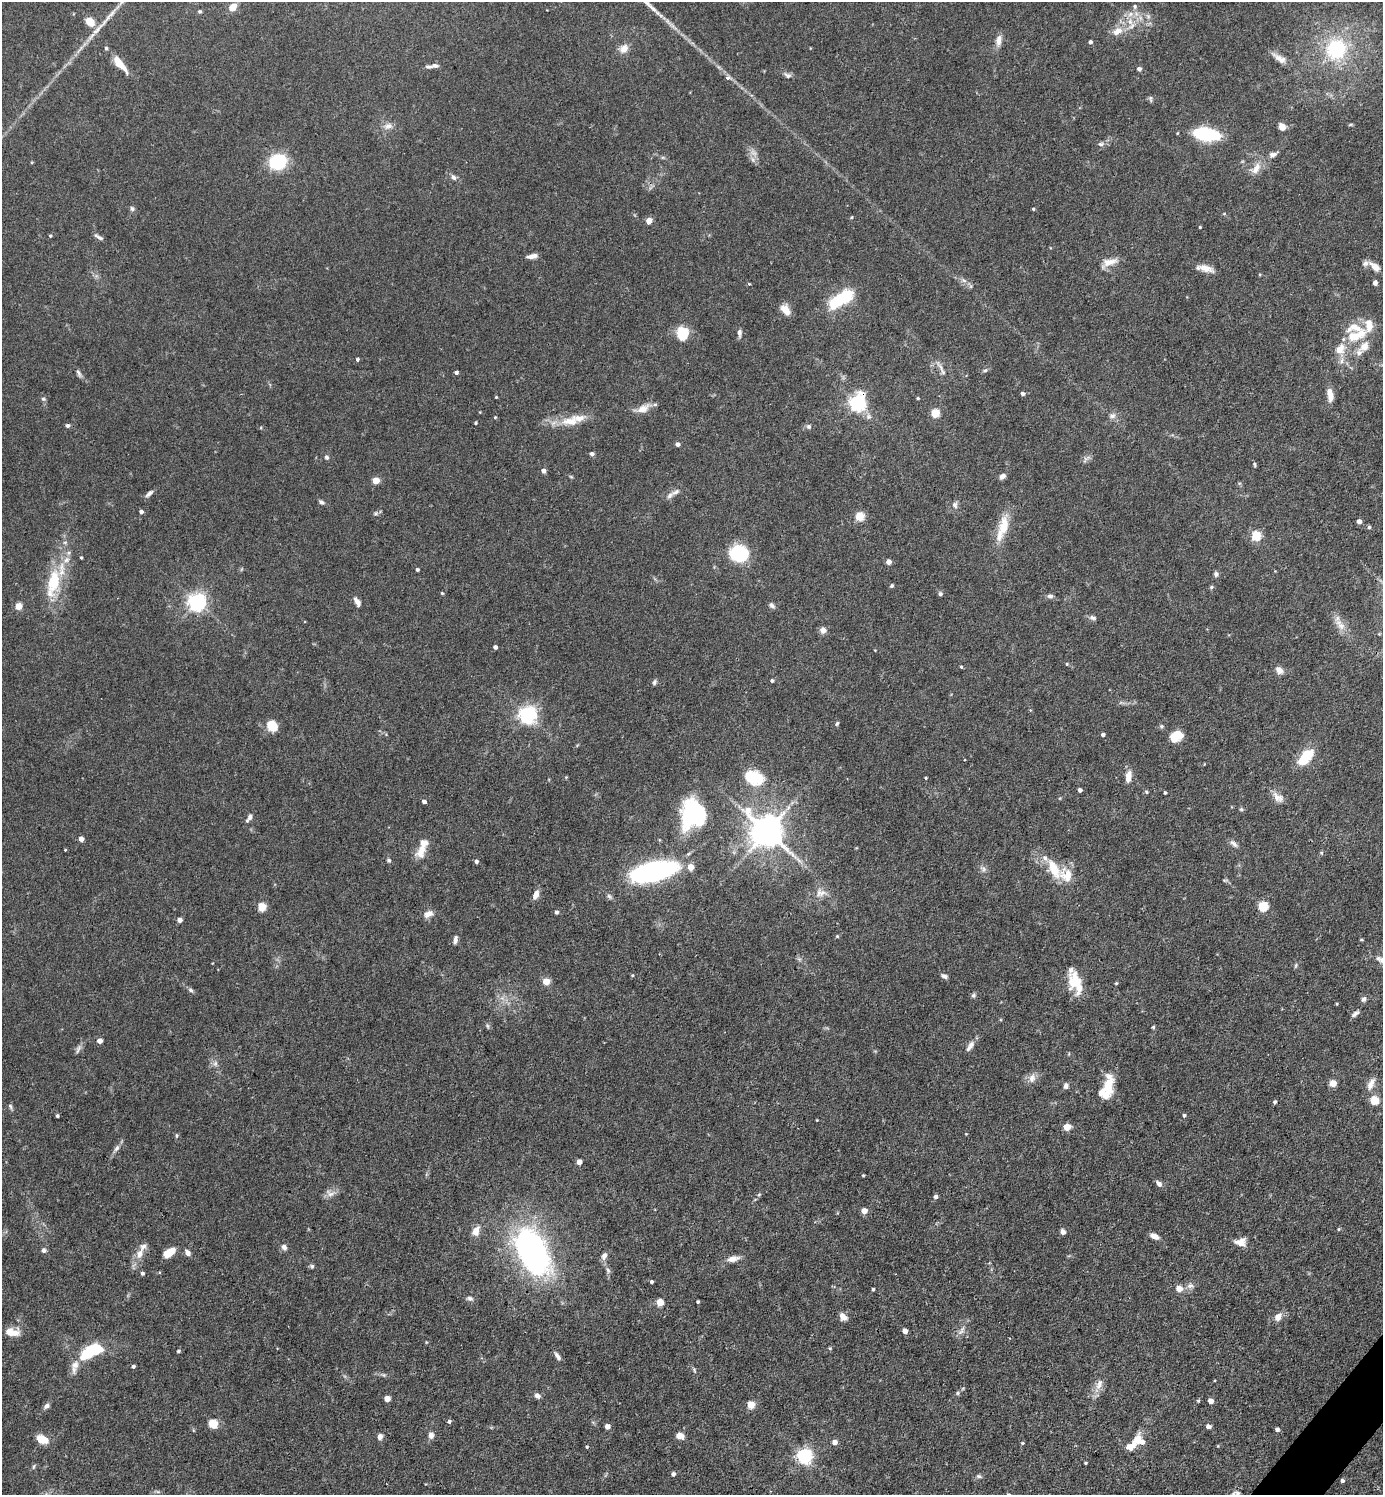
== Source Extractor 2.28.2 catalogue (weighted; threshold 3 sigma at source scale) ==
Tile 6 of 4 x 4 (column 2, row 2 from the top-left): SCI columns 1679-3059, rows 2987-4479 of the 5974 x 5972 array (HDU 1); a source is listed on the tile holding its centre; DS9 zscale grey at full resolution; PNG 1385 x 1497 px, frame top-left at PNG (2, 2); no overlay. Shown black and unused: <1% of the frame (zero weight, under 3 of 4 exposures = <1% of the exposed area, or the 3 px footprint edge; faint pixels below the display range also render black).
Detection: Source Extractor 2.28.2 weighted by HDU 2 'WHT'; one run over the whole footprint, this tile lists its part. Background 0.0754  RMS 0.0039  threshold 0.0176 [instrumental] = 3 sigma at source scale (4.5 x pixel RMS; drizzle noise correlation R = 1.50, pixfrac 1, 0.05/0.05 arcsec/px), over >= 5 px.
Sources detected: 271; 1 inside a brighter object's white glare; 1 long thin detection or spike segment (spike, bleed or trail) — not listed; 20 inside a brighter listed object's ellipse — not listed separately; the other 249 listed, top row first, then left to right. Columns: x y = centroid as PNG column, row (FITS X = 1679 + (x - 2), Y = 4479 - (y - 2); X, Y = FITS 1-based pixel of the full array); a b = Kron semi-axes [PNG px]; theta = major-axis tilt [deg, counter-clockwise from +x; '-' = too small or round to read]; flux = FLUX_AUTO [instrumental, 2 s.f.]
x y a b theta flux
1135 6 6 5 - 0.88
233 7 6 6 - 5.1
200 11 5 5 - 0.56
1148 16 8 5 -46 1
90 22 9 7 -46 4.8
97 29 26 6 46 4.4
1117 31 16 10 31 4.4
999 40 15 7 77 2.7
1090 42 4 4 - 1
624 49 11 9 48 3.3
1336 49 24 22 50 28
1280 58 21 8 -30 3.1
119 63 21 7 -50 6.4
435 65 8 5 -6 1.3
1139 69 4 4 - 1.3
787 75 11 6 -24 1.3
728 78 6 5 - 1.2
1151 99 9 4 -88 0.7
388 126 12 8 18 2.4
1282 127 7 6 - 3.3
1207 134 25 11 -8 27
1101 144 7 5 13 1
1273 154 10 6 16 1.5
278 162 11 10 - 30
1256 168 18 9 56 4
453 177 9 6 -55 1.2
132 209 7 6 - 0.88
1033 209 3 3 - 0.53
649 221 4 4 - 4.5
1200 227 3 3 - 0.42
50 236 4 3 - 0.47
100 238 11 5 -32 1.3
532 256 12 5 10 2.2
1109 262 21 9 12 4
1375 267 15 8 -40 2.9
1205 268 20 8 -15 3.6
964 280 9 3 -45 0.95
1375 283 4 4 - 2.2
840 299 25 10 35 27
785 310 14 8 -53 3.5
682 333 15 12 78 9.3
739 333 10 5 -89 1.3
1356 336 35 12 22 11
1364 346 16 11 43 4.2
357 359 4 4 - 0.72
1342 361 9 4 82 1.3
941 367 18 5 -58 1.9
985 370 7 5 23 0.71
79 373 11 5 -64 1.2
456 373 4 3 - 1
1023 394 4 4 - 1.1
1330 395 15 7 -78 3.6
496 397 3 3 - 0.32
918 398 4 3 - 0.39
43 399 6 5 - 0.7
857 403 7 6 - 130
643 408 19 9 29 3.7
935 413 5 5 - 14
1112 416 9 7 36 1.4
495 417 4 3 - 0.36
570 421 27 14 8 7.8
475 423 3 3 - 0.53
67 426 5 5 - 0.83
809 426 6 6 - 0.94
678 444 5 5 - 1.3
592 454 4 4 - 1.2
326 457 6 5 - 0.78
1254 464 6 4 -83 0.53
543 471 5 5 - 1.6
1002 476 8 6 38 1.5
571 477 6 3 -19 0.44
376 481 5 4 - 8
676 492 13 6 24 1.6
149 493 11 5 41 1.4
322 502 7 5 -44 0.97
955 505 8 7 - 1.3
141 512 4 4 - 1.2
859 516 5 5 - 16
1359 522 4 4 - 2.2
1004 526 31 12 76 9.2
1369 527 4 4 - 0.65
1256 536 5 5 - 21
739 553 14 11 -6 35
81 558 4 3 - 0.45
888 562 5 5 - 2.5
417 570 3 3 - 0.67
1216 574 6 6 - 1.1
54 581 38 17 81 18
891 586 5 4 - 0.58
1211 587 6 4 49 0.59
442 593 4 3 - 0.38
940 594 5 5 - 0.88
1050 596 8 6 -6 1.2
196 602 6 6 - 170
357 602 11 6 -58 1.9
772 605 8 6 -42 1.1
18 606 5 4 - 7.6
1092 618 8 6 -14 1.2
1341 626 12 9 -43 3.2
823 630 8 7 - 2
495 647 4 4 - 1.3
1067 664 5 3 - 0.31
961 667 4 3 - 0.49
1279 670 9 7 -41 2.7
772 681 4 4 - 0.75
654 682 7 5 83 0.85
1030 710 4 3 - 0.32
528 715 6 6 - 150
837 723 6 4 58 0.63
272 726 13 12 - 5.3
1161 726 6 5 - 0.65
1103 735 4 4 - 1.2
1176 736 14 10 23 6.3
1305 757 17 9 50 14
566 777 4 4 - 0.34
1128 777 13 6 78 3.7
755 778 19 13 -12 16
926 778 4 3 - 0.41
1080 790 4 4 - 1.2
1146 792 6 4 -24 0.52
1165 793 3 3 - 0.61
1277 798 16 9 -33 2.9
424 801 5 4 - 1.1
1241 809 6 5 - 0.56
692 814 30 25 76 33
249 818 12 5 57 1.5
767 832 10 9 - 860
81 839 4 4 - 2.7
1233 843 12 6 -42 1.5
65 850 3 3 - 0.3
421 851 18 11 62 4.4
389 860 5 5 - 0.7
476 861 4 4 - 1
690 867 5 5 - 5.4
983 869 7 4 90 0.96
1054 869 29 12 -65 9.4
654 871 29 11 13 110
821 893 16 11 -6 3.4
536 895 10 6 68 2.8
609 896 8 6 -45 0.93
1263 906 5 5 - 25
261 907 5 5 - 15
556 912 4 4 - 0.96
428 914 13 8 21 2.4
179 920 4 4 - 2.2
837 936 5 4 - 0.43
455 940 10 5 76 1.4
1361 940 5 3 - 0.36
1296 965 7 3 71 0.55
632 975 5 3 - 0.37
944 976 8 5 -27 1.2
1075 980 22 16 54 7.8
546 981 5 5 - 7.1
1116 983 4 3 - 0.43
191 990 7 5 -45 0.79
973 995 6 6 - 0.78
1363 999 7 6 - 1.1
1355 1014 10 5 35 1.2
487 1026 6 4 -88 0.59
1153 1027 4 4 - 0.5
99 1041 4 4 - 2.8
970 1046 15 6 56 2.1
78 1049 14 5 65 1.3
215 1063 8 6 89 1.3
1032 1078 13 9 75 2.4
1333 1083 5 5 - 6.5
1371 1084 17 8 66 2.9
1066 1086 7 6 - 1.2
1108 1087 27 10 84 9.3
1374 1100 5 5 - 14
1275 1102 4 3 - 0.77
10 1106 8 5 -71 0.76
1184 1115 4 4 - 0.71
57 1116 3 3 - 0.69
817 1120 2 2 - 0.26
1067 1127 5 5 - 6.9
177 1136 6 4 89 0.57
117 1148 10 6 51 1.4
579 1162 4 4 - 2.8
863 1175 3 3 - 0.36
1159 1183 9 6 -49 1.4
330 1193 13 9 -13 2.2
759 1194 6 4 3 0.44
936 1197 5 4 - 1.2
864 1211 5 5 - 3.6
1338 1229 5 3 - 0.38
476 1231 11 7 68 3.5
1063 1232 7 6 - 1.2
1155 1236 10 6 -22 2.2
1240 1242 15 10 8 3.3
284 1247 8 7 - 1.4
44 1250 7 6 - 1.1
532 1251 49 26 -62 110
169 1252 12 7 34 6
188 1253 7 5 -52 1.8
139 1254 16 9 63 3.9
604 1256 10 7 69 1.8
733 1259 15 7 11 2.9
312 1266 6 5 - 0.71
608 1270 8 5 -65 1
142 1273 4 4 - 0.79
651 1282 3 3 - 0.75
1190 1286 10 6 17 1.5
873 1289 3 3 - 0.57
1179 1289 5 5 - 5.3
470 1298 9 6 -21 1.1
660 1302 5 5 - 6
698 1302 3 3 - 0.57
843 1317 9 7 -50 2.4
1278 1317 9 7 54 3
962 1330 14 6 62 2
905 1331 4 4 - 2.7
12 1332 15 8 -6 4.8
830 1348 5 4 - 0.47
94 1349 21 11 -2 12
178 1351 4 4 - 0.47
557 1356 11 4 -53 1.4
75 1365 14 10 70 3.2
133 1366 4 3 - 0.82
694 1370 7 3 -82 0.54
384 1375 6 4 -71 0.51
1099 1384 17 8 66 3.3
957 1393 6 5 - 0.57
537 1396 9 6 -26 1.3
387 1399 5 4 - 4.7
1210 1401 4 4 - 2.8
751 1405 5 5 - 8.5
46 1406 9 5 45 1.3
449 1422 5 4 - 0.83
213 1424 5 5 - 16
607 1426 4 4 - 2.5
1208 1426 5 4 - 1.6
1277 1429 5 4 - 1.1
431 1435 8 7 - 1.7
680 1436 8 6 -9 2.9
380 1437 8 6 71 1.5
42 1439 11 7 -23 6.8
1140 1441 16 12 -27 6.1
834 1442 5 5 - 2.3
1022 1443 4 4 - 0.43
1218 1446 4 3 - 0.28
587 1447 4 3 - 0.41
804 1456 6 6 - 100
1085 1463 3 2 - 0.42
34 1467 7 4 81 0.56
673 1474 5 4 - 1
979 1476 8 5 -11 0.83
1342 1481 4 4 - 0.86
1237 1494 12 9 -66 2
Overlapping masked pixels (flux is a lower limit): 1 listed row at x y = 857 403
Isophote crosses this tile's border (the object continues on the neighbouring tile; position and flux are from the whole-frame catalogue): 1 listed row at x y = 1237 1494